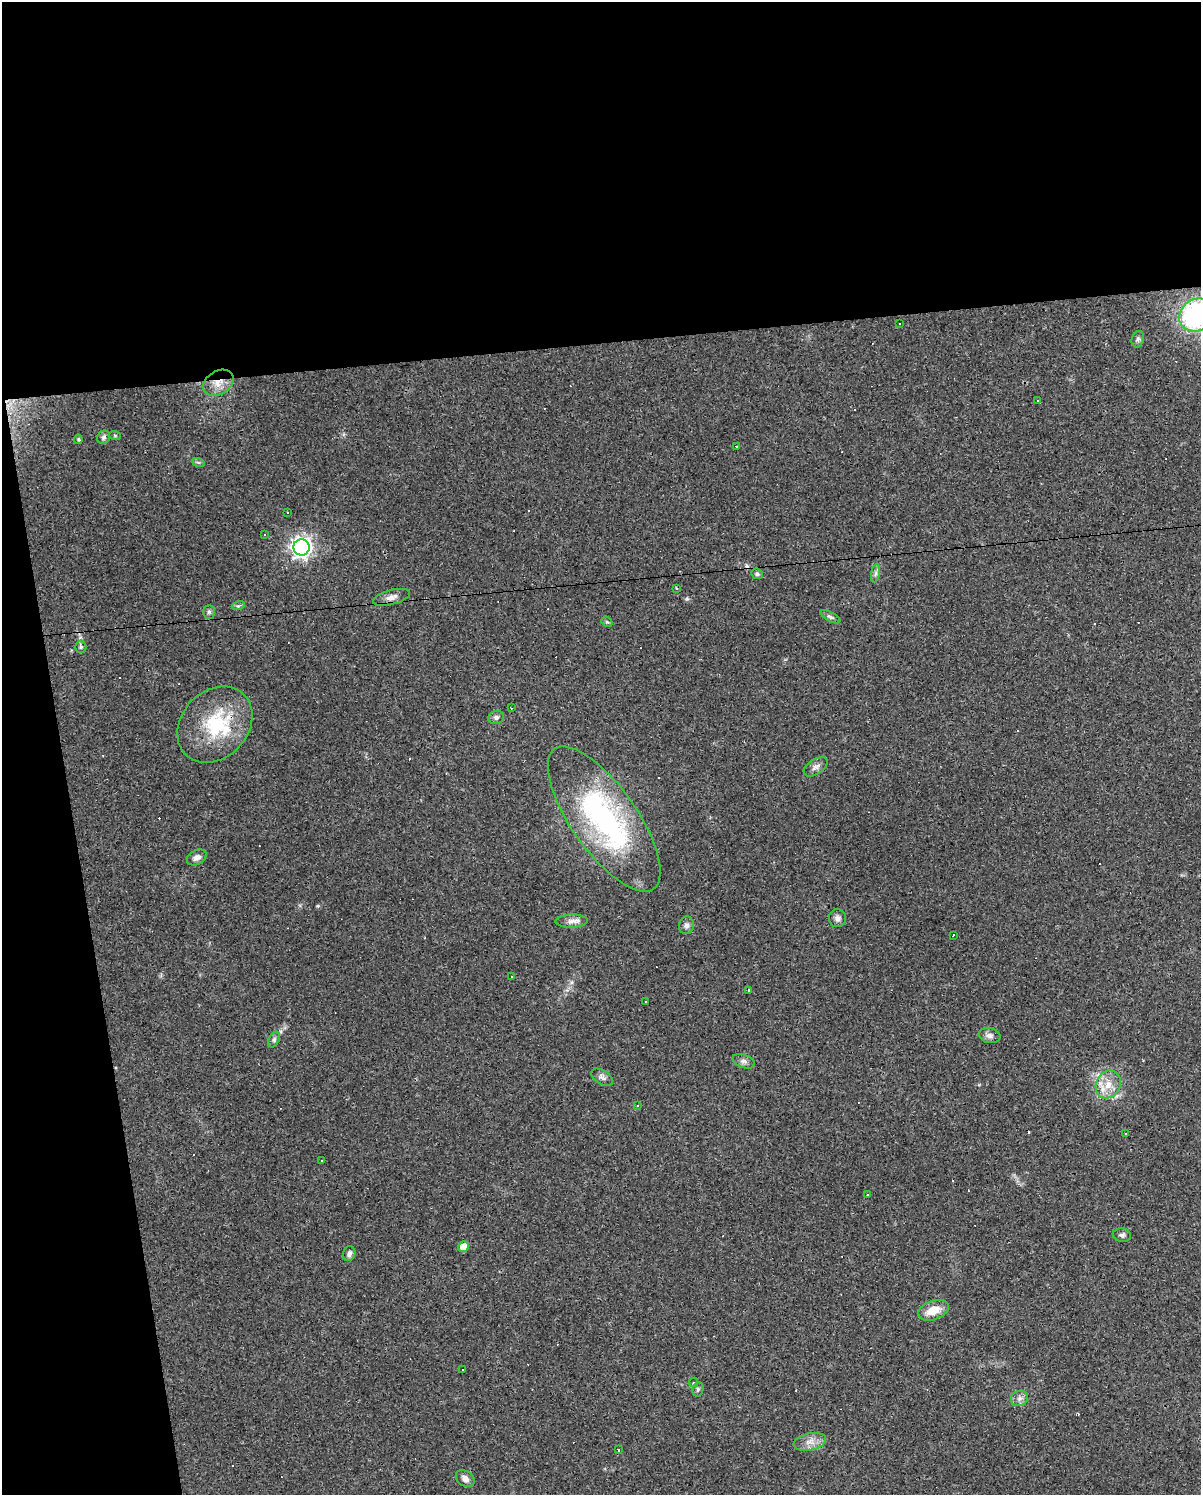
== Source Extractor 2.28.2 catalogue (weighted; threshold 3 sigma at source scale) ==
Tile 1 of 4 x 3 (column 1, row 1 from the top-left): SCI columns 1-1199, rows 3007-4499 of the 4795 x 4562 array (HDU 1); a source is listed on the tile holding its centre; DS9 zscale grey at full resolution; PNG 1203 x 1497 px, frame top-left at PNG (2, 2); each listed source drawn as its Kron ellipse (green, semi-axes under 4 px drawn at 4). Shown black and unused: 29% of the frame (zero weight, under 3 of 4 exposures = <1% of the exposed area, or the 3 px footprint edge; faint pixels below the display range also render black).
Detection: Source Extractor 2.28.2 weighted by HDU 2 'WHT'; one run over the whole footprint, this tile lists its part. Background 0.0683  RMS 0.0045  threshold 0.0204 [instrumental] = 3 sigma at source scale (4.5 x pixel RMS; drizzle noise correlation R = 1.50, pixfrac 1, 0.0396/0.0396 arcsec/px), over >= 5 px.
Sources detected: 97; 41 cosmic-ray / hot-pixel residue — neither listed nor drawn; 1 inside a brighter listed object's ellipse — not listed separately; the other 55 listed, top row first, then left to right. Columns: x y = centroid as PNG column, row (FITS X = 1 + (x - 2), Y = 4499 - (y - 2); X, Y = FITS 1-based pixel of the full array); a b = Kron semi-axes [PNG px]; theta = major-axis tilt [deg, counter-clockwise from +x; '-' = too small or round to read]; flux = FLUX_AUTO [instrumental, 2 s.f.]
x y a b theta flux
1196 315 18 15 36 71
899 324 3 2 - 0.45
1138 339 8 6 70 1.1
218 383 16 11 32 6.3
1038 400 3 2 - 0.29
115 436 6 4 -20 0.54
103 437 7 6 - 1.1
78 439 5 4 - 0.75
737 447 3 3 - 7.6
198 462 7 4 -19 0.72
287 512 3 2 - 0.81
264 535 3 2 - 0.34
301 547 8 8 - 210
875 573 9 4 81 1.2
757 574 6 5 - 0.91
676 588 3 3 - 0.53
391 597 19 7 15 2.7
238 606 6 4 17 0.75
209 612 7 5 89 0.99
830 617 11 4 -28 1.1
607 622 6 4 -40 0.66
81 647 6 5 - 0.78
511 708 3 2 - 0.38
496 717 8 6 13 1.4
215 725 42 33 47 34
816 767 13 7 33 2.1
604 819 86 32 -55 98
197 857 10 7 29 2.2
837 918 9 8 - 2
572 921 16 6 1 2.7
686 925 9 7 79 1.6
953 935 3 2 - 0.55
511 977 3 3 - 1.1
749 990 3 2 - 0.61
646 1002 2 2 - 0.38
990 1035 11 7 -11 1.9
274 1040 8 5 64 1.1
744 1061 11 6 -20 1.8
602 1077 12 7 -31 1.7
1108 1084 14 12 63 6.6
637 1106 3 3 - 0.41
1125 1133 3 3 - 1.1
322 1160 3 2 - 0.73
867 1195 2 2 - 0.39
1122 1235 9 7 -8 1.3
463 1247 5 5 - 6
349 1254 7 6 - 1.5
933 1310 16 9 20 7.4
463 1370 2 2 - 0.35
694 1382 5 4 - 0.62
698 1389 7 5 77 0.93
1019 1398 9 7 23 1.9
810 1442 16 8 12 3.9
618 1450 3 3 - 0.95
465 1479 10 7 -35 2.7
Overlapping masked pixels (flux is a lower limit): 1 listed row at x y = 218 383
Isophote crosses this tile's border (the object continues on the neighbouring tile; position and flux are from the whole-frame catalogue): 1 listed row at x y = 1196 315